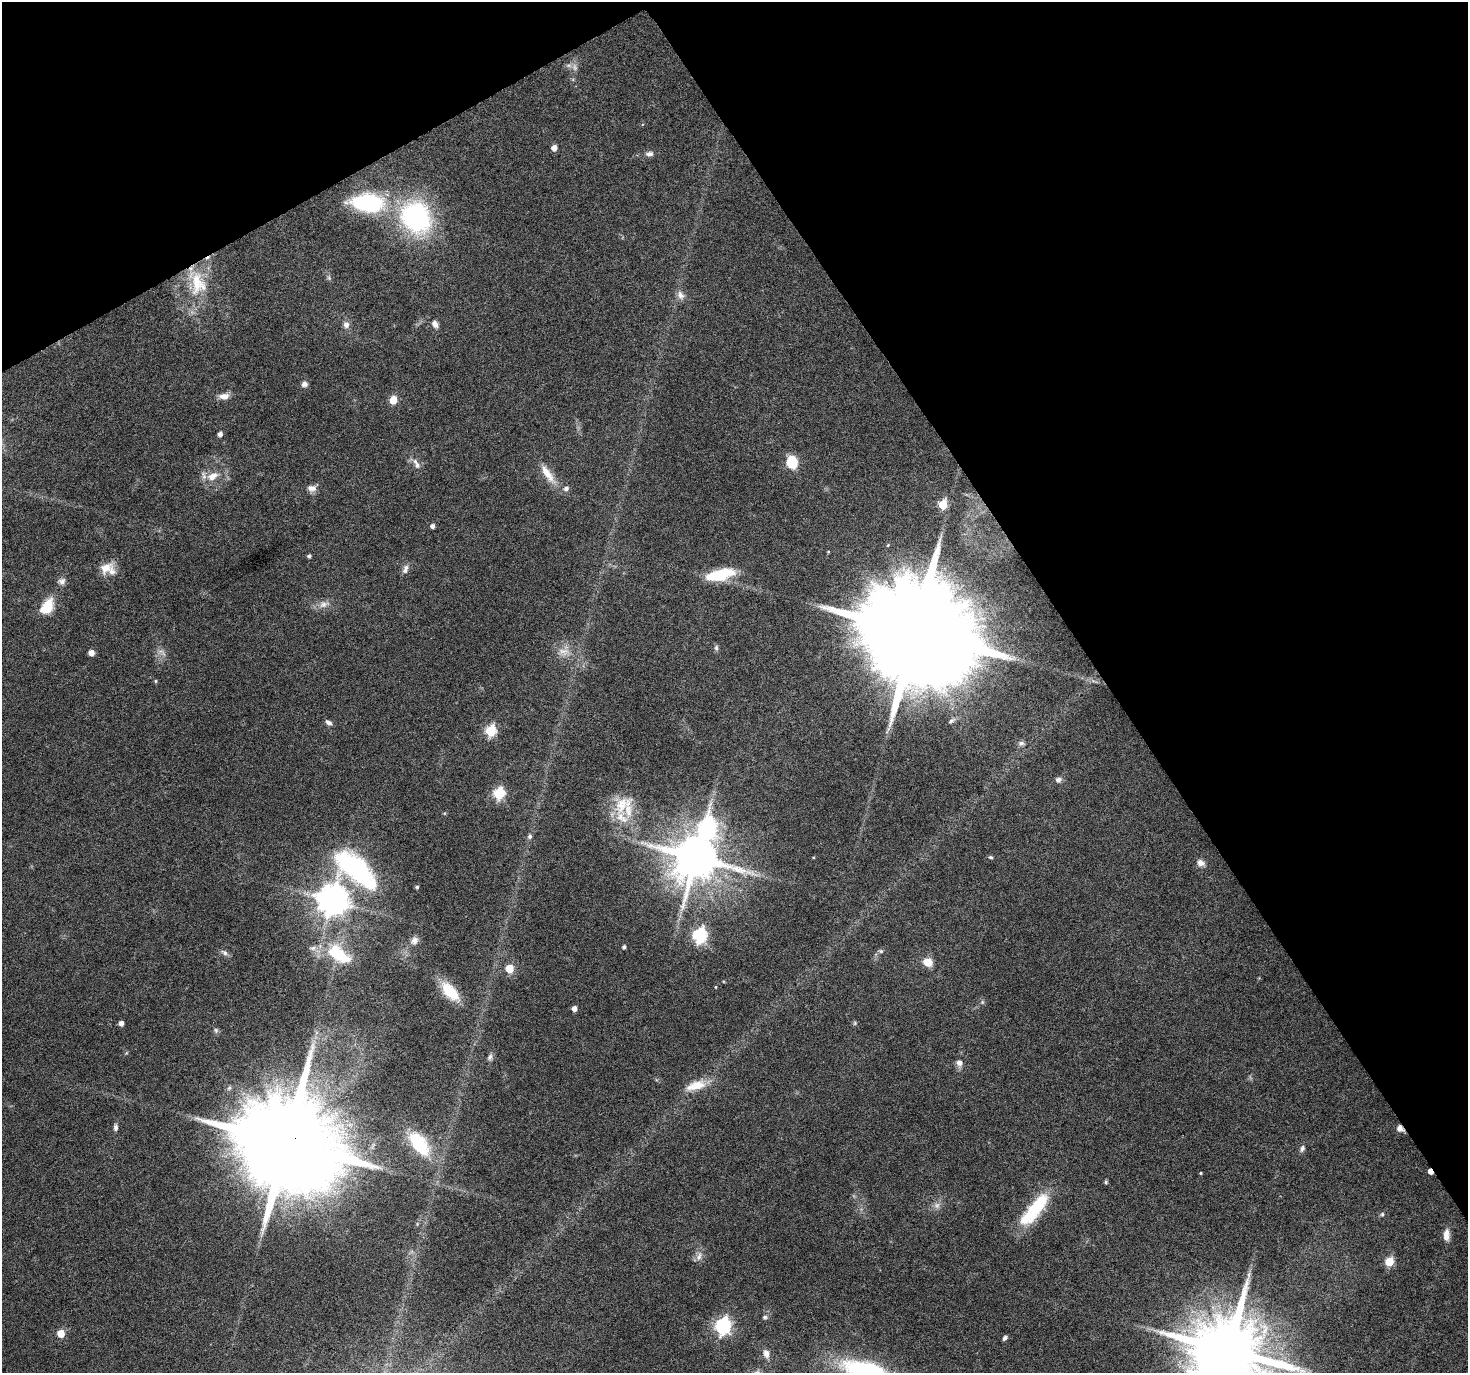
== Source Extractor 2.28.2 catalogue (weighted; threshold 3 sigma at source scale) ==
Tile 3 of 4 x 4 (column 3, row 1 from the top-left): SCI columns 2933-4398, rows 4227-5597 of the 5868 x 5773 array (HDU 1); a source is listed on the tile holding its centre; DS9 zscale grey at full resolution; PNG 1470 x 1375 px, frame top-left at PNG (2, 2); no overlay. Shown black and unused: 31% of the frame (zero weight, under 4 of 8 exposures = <1% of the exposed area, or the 3 px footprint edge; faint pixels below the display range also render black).
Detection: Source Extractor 2.28.2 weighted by HDU 2 'WHT'; one run over the whole footprint, this tile lists its part. Background 0.0491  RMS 0.0031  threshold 0.0126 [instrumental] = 3 sigma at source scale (4.09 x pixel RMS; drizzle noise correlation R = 1.36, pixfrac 0.8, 0.0396/0.0396 arcsec/px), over >= 5 px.
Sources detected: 95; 1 too faint to see at this stretch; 1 cosmic-ray / hot-pixel residue — not listed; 5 inside a brighter listed object's ellipse — not listed separately; the other 88 listed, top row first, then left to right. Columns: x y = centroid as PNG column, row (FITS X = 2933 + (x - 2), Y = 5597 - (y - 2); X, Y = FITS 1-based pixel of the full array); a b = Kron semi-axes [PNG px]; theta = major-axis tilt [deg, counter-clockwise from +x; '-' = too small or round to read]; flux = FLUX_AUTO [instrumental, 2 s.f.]
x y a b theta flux
575 67 11 7 -75 1.4
554 148 5 5 - 2
649 154 10 6 4 1.2
368 203 33 17 -4 33
416 217 24 20 -62 57
329 278 6 5 - 0.51
197 283 38 22 -72 14
680 295 12 9 -63 1.7
435 324 8 6 -62 1.5
346 325 9 8 - 1.4
304 384 7 7 - 1.1
224 396 13 8 2 2.1
393 400 5 5 - 7.5
220 434 4 4 - 1.4
792 462 12 10 -85 8.2
417 465 9 7 -69 1.2
547 473 28 9 -55 5.1
212 476 15 9 29 3.6
312 488 12 8 -1 1.7
566 489 8 6 33 0.96
943 505 6 5 - 15
432 526 5 5 - 0.96
828 551 5 3 - 0.24
309 556 4 4 - 0.61
406 567 8 7 - 1.1
105 568 21 13 27 3.9
720 575 27 10 13 15
62 581 10 9 - 1.3
324 604 17 8 15 2.2
47 606 22 14 58 6.4
915 632 30 25 19 11000
716 648 8 6 78 0.64
564 652 17 10 -10 3.1
91 653 5 5 - 2.2
155 681 4 4 - 0.34
951 721 10 5 34 0.76
328 722 8 5 -28 1
491 731 6 5 - 24
1021 743 9 6 6 0.94
1058 780 8 7 - 1
499 794 6 5 - 30
623 805 32 22 40 9
708 827 11 8 82 78
530 836 7 5 46 0.71
990 857 6 4 -15 0.43
696 858 13 12 - 1500
1200 863 9 7 -25 1.8
356 869 58 29 -42 44
417 887 4 3 - 0.42
332 900 9 9 - 570
700 935 7 6 - 56
414 940 11 9 59 1.6
624 947 4 4 - 0.61
881 951 7 5 -20 0.52
224 952 10 6 -33 1
338 954 33 17 -35 13
928 962 8 7 - 4.9
509 969 5 5 - 10
715 987 5 3 - 0.21
450 991 26 12 -47 8.4
982 1002 6 5 - 0.51
574 1008 4 4 - 1.7
121 1023 5 4 - 1.3
855 1023 6 5 - 0.42
216 1030 7 6 - 0.63
490 1057 9 6 63 0.84
959 1063 8 8 - 1.4
696 1086 27 11 16 5.6
116 1127 8 5 -88 0.84
1400 1128 8 7 - 1.5
287 1143 26 24 10 7800
419 1143 25 12 -53 19
1302 1148 9 6 77 0.83
1430 1171 5 3 - 2.4
1201 1173 3 3 - 0.28
1106 1182 6 5 - 0.39
937 1205 9 9 - 1.4
1034 1209 47 14 51 16
1382 1214 5 5 - 0.48
1446 1235 14 7 88 2.5
699 1256 15 7 75 1.7
1389 1262 5 5 - 12
765 1317 6 5 - 0.56
723 1326 7 6 - 80
61 1333 5 5 - 5.3
1005 1338 5 4 - 0.7
1228 1350 19 18 - 3700
766 1354 13 8 -75 1.8
Overlapping masked pixels (flux is a lower limit): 4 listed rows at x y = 915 632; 1400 1128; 287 1143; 1430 1171
Isophote crosses this tile's border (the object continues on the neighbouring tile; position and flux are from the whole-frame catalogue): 1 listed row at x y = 1228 1350